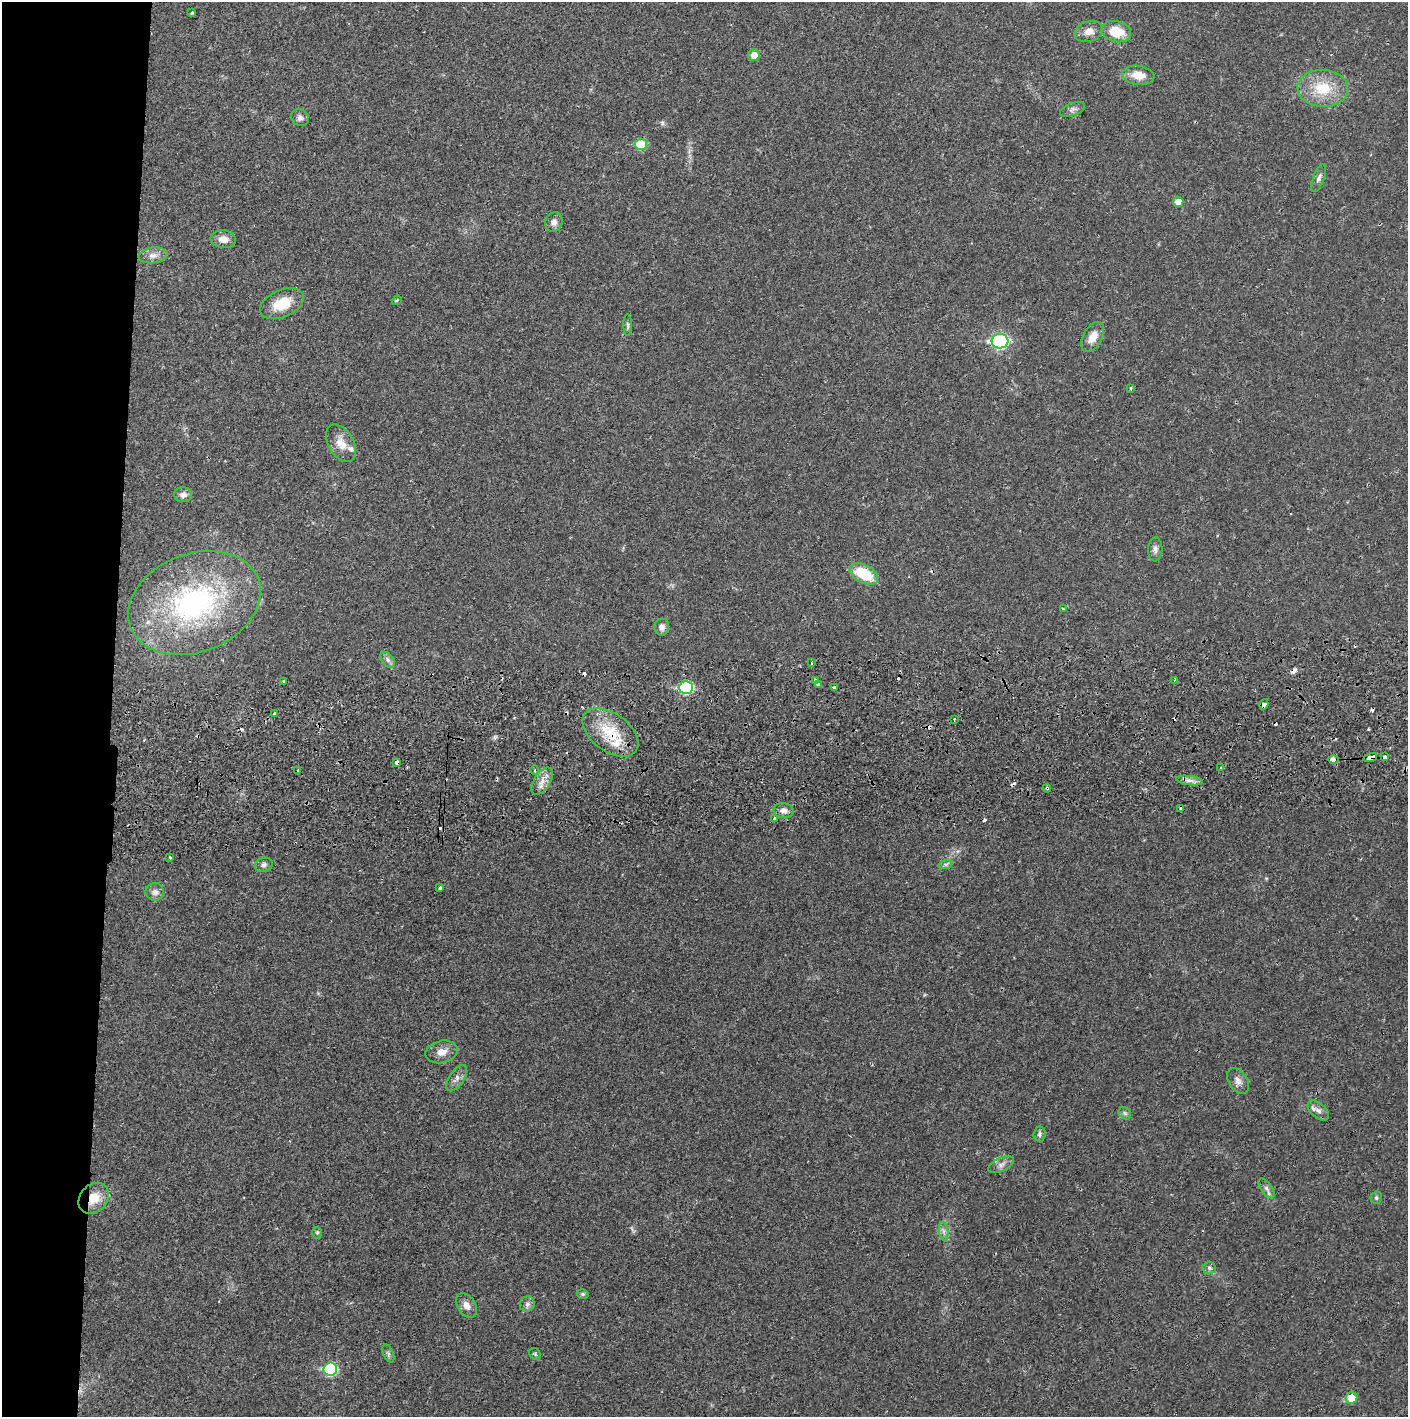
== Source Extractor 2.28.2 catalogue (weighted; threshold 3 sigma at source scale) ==
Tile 4 of 3 x 3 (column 1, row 2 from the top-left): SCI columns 4-1409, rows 1471-2885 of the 4229 x 4358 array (HDU 1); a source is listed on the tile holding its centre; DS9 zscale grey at full resolution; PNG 1410 x 1419 px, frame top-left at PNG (2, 2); each listed source drawn as its Kron ellipse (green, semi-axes under 4 px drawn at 4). Shown black and unused: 8% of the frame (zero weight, under 2 of 3 exposures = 3% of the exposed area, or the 3 px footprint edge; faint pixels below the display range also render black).
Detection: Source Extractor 2.28.2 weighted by HDU 2 'WHT'; one run over the whole footprint, this tile lists its part. Background 0.0209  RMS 0.0035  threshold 0.0156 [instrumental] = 3 sigma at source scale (4.5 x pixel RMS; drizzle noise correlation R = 1.50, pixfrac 1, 0.05/0.05 arcsec/px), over >= 5 px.
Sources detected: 93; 1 too faint to see at this stretch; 13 cosmic-ray / hot-pixel residue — neither listed nor drawn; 2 inside a brighter listed object's ellipse — not listed separately; the other 77 listed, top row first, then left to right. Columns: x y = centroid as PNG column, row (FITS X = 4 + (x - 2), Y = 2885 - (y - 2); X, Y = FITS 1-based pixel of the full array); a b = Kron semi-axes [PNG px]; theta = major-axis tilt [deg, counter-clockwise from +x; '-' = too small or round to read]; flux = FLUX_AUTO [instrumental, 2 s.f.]
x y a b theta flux
192 13 3 3 - 0.48
1089 32 14 10 16 2.7
1116 32 15 10 -13 7.7
754 55 6 5 - 3.3
1138 75 16 9 -8 4.7
1323 88 25 18 -3 12
1073 109 13 6 19 1.2
300 118 9 8 - 1.2
641 144 6 5 - 11
1319 178 15 5 69 1.3
1178 202 5 5 - 3.1
554 222 10 8 70 1.7
223 239 13 9 -6 2.9
153 255 14 8 7 2.3
397 300 5 3 - 0.44
282 304 23 13 23 8.5
628 325 11 4 -89 0.73
1093 337 16 9 62 4
1000 341 8 7 - 59
1131 388 3 3 - 0.92
341 443 20 12 -59 4.4
183 495 9 7 0 1.7
1155 549 12 7 86 1.4
864 574 15 9 -29 13
194 603 68 49 21 73
1063 608 4 2 - 0.3
662 627 8 7 - 1.8
388 660 9 6 -50 1.2
811 663 3 2 - 0.31
815 680 4 3 - 3.3
1175 680 4 2 - 0.27
284 681 3 3 - 0.89
818 684 4 4 - 1.4
834 687 3 3 - 0.9
686 688 7 6 - 28
1264 704 5 3 - 5.6
275 713 3 3 - 1.2
954 719 3 2 - 0.42
610 732 32 19 -36 13
1370 757 7 4 18 4
1384 757 4 3 - 1.5
1333 759 5 3 - 3.9
397 763 4 4 - 3.3
1221 768 3 3 - 1.6
535 770 4 3 - 0.44
298 771 3 2 - 0.4
1189 780 14 4 -7 1.6
542 781 15 8 57 3
1047 788 4 3 - 0.41
1180 809 3 3 - 1.3
784 811 10 7 -7 1.8
774 819 3 3 - 1.8
170 857 3 3 - 0.63
946 864 7 4 18 0.69
264 865 9 7 18 1.1
440 888 3 3 - 1.5
155 892 9 8 - 1.7
442 1052 16 11 12 3.2
457 1078 15 7 55 2
1238 1081 14 9 -57 2
1318 1110 13 7 -42 1.9
1125 1113 7 5 -44 0.8
1039 1134 7 6 - 0.92
1001 1165 14 6 25 1.8
1267 1188 11 5 -54 1.2
94 1198 17 13 48 6.7
1376 1198 6 5 - 0.66
944 1231 9 4 -82 1.1
317 1232 6 5 - 0.5
1209 1268 7 6 - 0.83
583 1294 6 4 -15 0.54
527 1304 7 7 - 1.1
466 1305 14 9 -56 2.3
388 1353 9 5 -63 0.86
535 1354 6 5 - 0.55
330 1369 7 6 - 28
1351 1398 6 5 - 5.3
Overlapping masked pixels (flux is a lower limit): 8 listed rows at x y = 1264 704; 610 732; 1370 757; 1384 757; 1333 759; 397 763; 1047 788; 94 1198